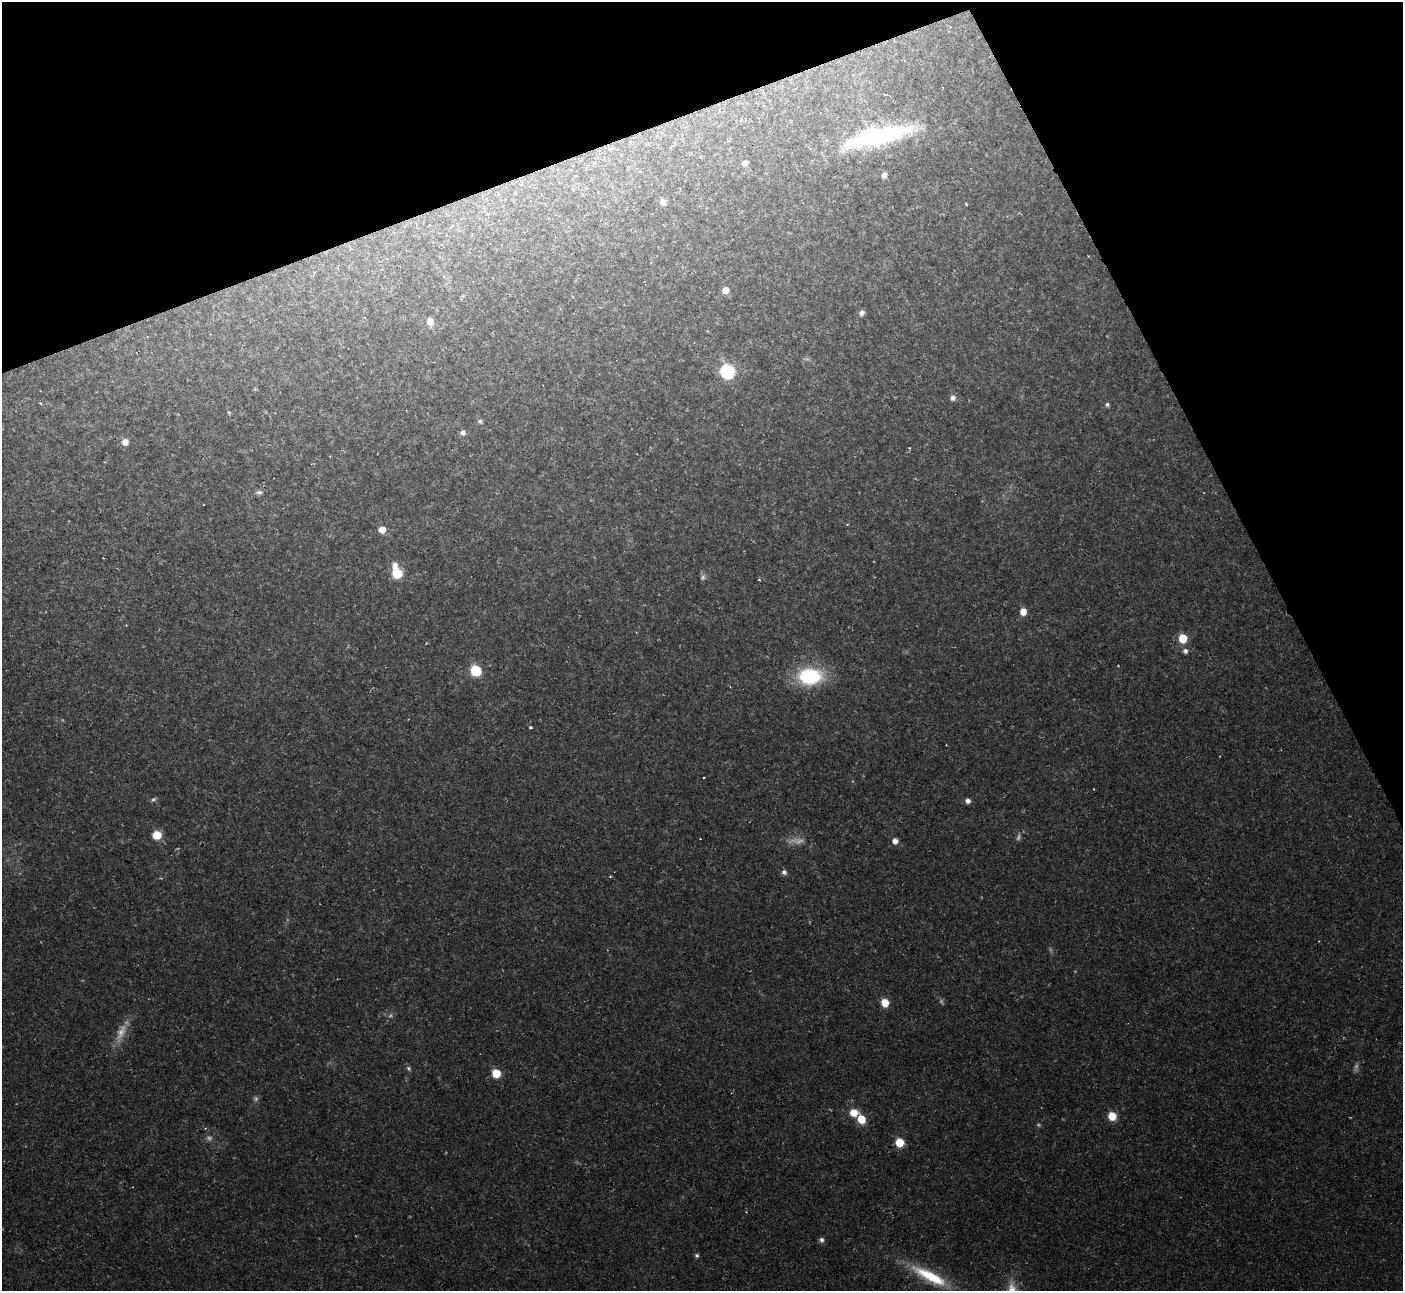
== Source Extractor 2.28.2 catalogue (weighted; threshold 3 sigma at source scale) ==
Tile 3 of 4 x 4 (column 3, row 1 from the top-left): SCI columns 2802-4202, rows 4019-5307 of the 5602 x 5589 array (HDU 1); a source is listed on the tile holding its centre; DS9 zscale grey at full resolution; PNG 1405 x 1293 px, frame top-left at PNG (2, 2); no overlay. Shown black and unused: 20% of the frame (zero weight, under 2 of 3 exposures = <1% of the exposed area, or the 3 px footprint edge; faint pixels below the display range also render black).
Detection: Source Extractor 2.28.2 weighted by HDU 2 'WHT'; one run over the whole footprint, this tile lists its part. Background 0.0237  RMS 0.0063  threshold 0.0283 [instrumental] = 3 sigma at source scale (4.5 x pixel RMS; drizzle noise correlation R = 1.50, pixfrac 1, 0.05/0.05 arcsec/px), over >= 5 px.
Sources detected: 71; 14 too faint to see at this stretch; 2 cosmic-ray / hot-pixel residue — not listed; the other 55 listed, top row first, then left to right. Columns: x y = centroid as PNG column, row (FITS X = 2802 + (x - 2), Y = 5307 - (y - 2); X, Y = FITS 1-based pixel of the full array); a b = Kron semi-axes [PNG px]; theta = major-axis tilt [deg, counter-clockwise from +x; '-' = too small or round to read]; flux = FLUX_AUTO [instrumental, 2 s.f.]
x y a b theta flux
877 136 75 20 13 130
612 148 11 2 18 1.1
594 163 6 5 - 1.3
744 163 6 6 - 4.1
884 175 7 6 - 3.9
663 202 6 5 - 4.6
966 204 4 2 - 0.61
488 214 6 4 -1 1
452 226 8 4 45 1.5
725 290 7 7 - 6.4
463 295 6 4 20 0.78
862 313 6 5 - 2.9
430 322 7 6 - 8
707 331 4 2 - 0.42
727 371 9 8 - 79
255 389 5 4 - 0.78
953 398 7 7 - 3.3
40 403 4 3 - 0.78
1107 405 6 6 - 1.7
229 412 5 4 - 0.96
480 421 6 6 - 2.1
463 433 7 6 - 3.3
125 442 7 7 - 5.7
909 448 4 3 - 0.66
259 492 10 6 3 2.4
847 524 5 3 - 0.55
382 530 7 7 - 7.2
395 565 9 8 - 5.3
397 573 7 7 - 27
703 577 9 7 -86 2.3
759 579 4 3 - 0.7
1023 612 6 6 - 8.8
1183 638 7 7 - 18
1185 651 7 7 - 2.9
476 671 8 8 - 32
810 676 28 18 3 59
530 727 3 3 - 2.2
704 777 3 2 - 0.65
1094 789 3 2 - 0.4
968 801 6 6 - 3.4
157 835 7 7 - 17
895 841 6 6 - 4.6
784 872 7 6 - 2.6
161 878 4 4 - 0.63
885 1003 7 6 - 13
409 1068 7 6 - 1.8
496 1073 7 7 - 17
854 1113 8 7 - 13
1112 1116 7 6 - 15
861 1119 6 5 - 22
899 1142 7 7 - 17
746 1212 5 4 - 0.71
822 1240 6 6 - 2.5
697 1255 6 5 - 1.6
930 1276 56 14 -27 44